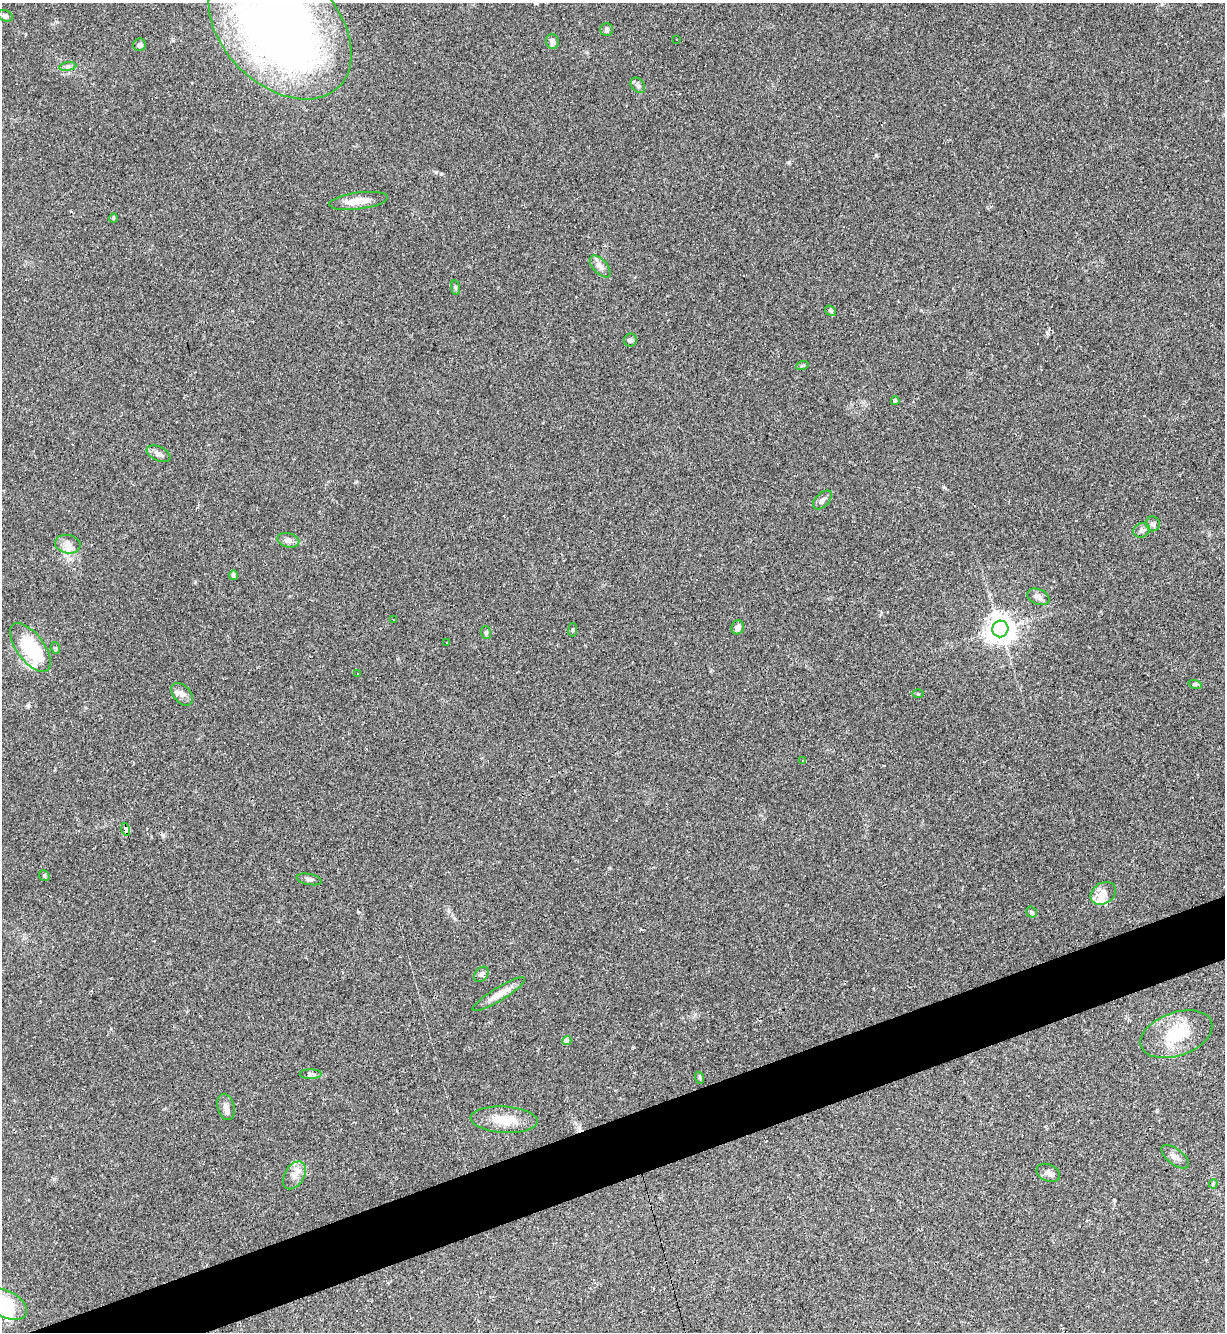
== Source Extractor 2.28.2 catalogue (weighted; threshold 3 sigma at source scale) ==
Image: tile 7 of 4 x 4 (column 3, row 2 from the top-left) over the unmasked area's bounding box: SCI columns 2594-3816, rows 2663-3992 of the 5310 x 5323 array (HDU 1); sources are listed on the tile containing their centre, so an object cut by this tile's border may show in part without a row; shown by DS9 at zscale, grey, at full resolution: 1 PNG px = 1 image px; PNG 1227 x 1334 px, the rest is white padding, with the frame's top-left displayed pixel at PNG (2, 3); every listed detection drawn as its Kron ellipse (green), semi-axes under 4 PNG px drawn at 4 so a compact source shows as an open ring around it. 4% of this frame is shown black and not used: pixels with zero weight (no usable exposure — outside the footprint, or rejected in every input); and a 3 px margin inside the footprint's outer edge (the drizzle kernel's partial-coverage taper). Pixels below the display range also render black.
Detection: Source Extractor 2.28.2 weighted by HDU 2 'WHT'; one run over the whole footprint, this tile lists its part. Background 0.0585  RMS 0.0068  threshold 0.0307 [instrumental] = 3 sigma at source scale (4.5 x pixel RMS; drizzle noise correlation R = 1.50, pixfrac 1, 0.05/0.05 arcsec/px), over >= 5 px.
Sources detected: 83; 2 inside a brighter object's white glare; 24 cosmic-ray / hot-pixel residue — neither listed nor drawn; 2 inside a brighter listed object's ellipse — not listed separately; the other 55 listed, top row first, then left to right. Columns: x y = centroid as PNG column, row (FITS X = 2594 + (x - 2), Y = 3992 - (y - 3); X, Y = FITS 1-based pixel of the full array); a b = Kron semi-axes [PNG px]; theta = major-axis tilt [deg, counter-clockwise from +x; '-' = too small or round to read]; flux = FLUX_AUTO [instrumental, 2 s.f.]
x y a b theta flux
5 16 7 5 -21 1.7
280 28 83 57 -45 540
607 29 6 6 - 1.4
677 40 3 3 - 3.3
552 41 7 6 - 3.2
140 45 6 6 - 1.9
68 67 8 4 9 1.6
638 85 8 6 -51 2.2
359 201 29 8 7 9.8
113 218 5 4 - 0.91
600 266 13 7 -48 3.7
455 288 7 4 -82 1
831 311 6 4 -34 1.1
630 340 6 6 - 1.9
802 366 6 4 19 0.86
895 401 4 4 - 2.6
159 454 12 7 -25 2.9
822 500 11 6 44 2.6
1153 524 7 7 - 2.2
1142 530 8 7 - 2.4
288 540 11 7 -14 3
68 544 13 9 -11 4.8
233 575 5 4 - 2
1038 597 11 7 -22 3.6
393 619 3 3 - 1.2
738 627 7 6 - 2.9
1000 629 8 8 - 870
573 630 7 3 82 0.82
486 633 6 5 - 1.1
447 642 3 3 - 2.7
30 647 28 13 -53 44
56 648 6 4 -70 0.94
357 674 3 3 - 0.57
1195 684 7 4 -18 1.1
182 694 13 8 -47 3.9
918 694 6 4 0 0.76
803 760 4 3 - 0.76
126 829 6 4 -77 200
44 876 6 5 - 0.87
309 879 13 5 -11 2.2
1103 893 13 10 32 7.5
1032 912 6 5 - 1.4
481 974 9 6 50 1.7
499 994 30 6 31 8.6
1176 1034 37 21 20 29
567 1041 4 4 - 5.6
311 1074 11 5 1 1.6
700 1078 6 4 -72 0.82
226 1107 13 8 -76 4
504 1120 34 13 -4 15
1175 1157 16 8 -38 4.2
1048 1173 12 8 -24 3.2
294 1175 15 9 60 5.7
1213 1184 4 4 - 0.75
5 1304 23 13 -27 22
Overlapping masked pixels (flux is a lower limit): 1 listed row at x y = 126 829
Isophote crosses this tile's border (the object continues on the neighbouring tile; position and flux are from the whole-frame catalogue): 2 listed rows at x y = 280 28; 5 1304
Unlisted compact peaks at least as high as the median listed source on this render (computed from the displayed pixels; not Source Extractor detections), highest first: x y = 436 172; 789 162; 1047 333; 944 487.